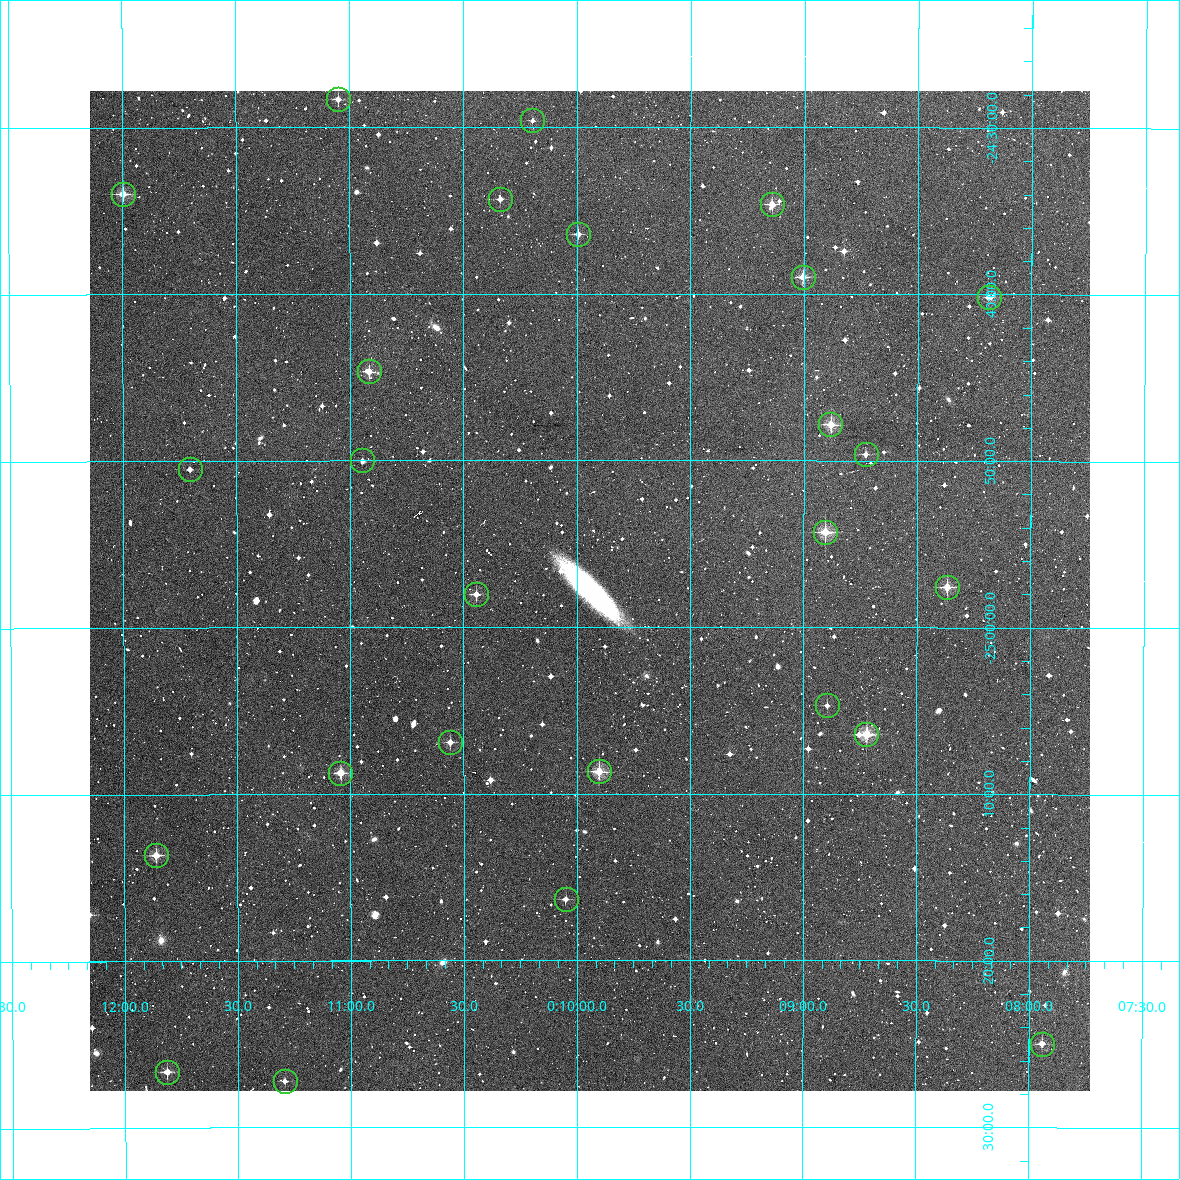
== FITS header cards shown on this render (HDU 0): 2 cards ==
NAXIS1  =                 1000 / Width of image
NAXIS2  =                 1000 / Height of image

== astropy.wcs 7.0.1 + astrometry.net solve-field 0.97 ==
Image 1000 x 1000 px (HDU 0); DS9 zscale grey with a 90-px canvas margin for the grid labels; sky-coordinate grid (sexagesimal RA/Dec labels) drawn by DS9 from the SOLVED WCS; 26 Tycho-2 reference stars matched to detected sources circled (green)
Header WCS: RA---TAN/DEC--TAN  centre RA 00:09:57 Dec -24:58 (2.49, -24.96 deg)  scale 3.6 arcsec/px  FOV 60.0' x 60.0'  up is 0 deg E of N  parity normal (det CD < 0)
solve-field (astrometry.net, Tycho-2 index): VERIFIED the header's WCS against the Tycho-2 star catalogue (verified at 4 index scales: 8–26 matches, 0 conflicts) and refined it, rather than solving blind
Solved WCS: RA---TAN-SIP/DEC--TAN-SIP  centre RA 00:09:57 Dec -24:58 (2.49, -24.96 deg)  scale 3.6 arcsec/px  FOV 60.0' x 60.0'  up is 0 deg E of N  parity normal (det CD < 0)
The solver's refit moves the header's centre by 1.8 arcsec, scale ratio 0.9998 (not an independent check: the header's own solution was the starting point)
Tycho-2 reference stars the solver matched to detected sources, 26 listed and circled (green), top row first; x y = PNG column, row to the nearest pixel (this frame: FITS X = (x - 90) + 1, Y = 1000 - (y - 91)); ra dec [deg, ICRS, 3 dp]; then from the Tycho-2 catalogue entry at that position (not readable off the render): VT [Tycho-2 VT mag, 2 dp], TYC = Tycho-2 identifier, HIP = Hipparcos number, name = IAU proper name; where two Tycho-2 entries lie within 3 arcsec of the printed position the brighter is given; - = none
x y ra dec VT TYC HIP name
338 99 2.763 -24.472 11.67 6412-661-1 - -
532 120 2.549 -24.494 12.52 6412-1042-1 - -
123 194 2.999 -24.566 10.46 6413-1081-1 - -
500 199 2.584 -24.572 12.41 6412-952-1 - -
772 204 2.286 -24.577 11.26 6412-728-1 - -
578 234 2.499 -24.607 11.74 6412-714-1 - -
803 277 2.251 -24.650 10.99 6412-841-1 - -
989 297 2.047 -24.670 11.91 6412-856-1 - -
369 371 2.729 -24.744 11.07 6412-637-1 - -
830 424 2.221 -24.797 10.41 6412-988-1 - -
866 454 2.182 -24.827 11.98 6412-1047-1 - -
362 460 2.736 -24.833 12.60 6412-643-1 - -
190 469 2.927 -24.842 12.63 6413-861-1 - -
825 532 2.226 -24.905 10.18 6412-1028-1 - -
947 587 2.092 -24.960 10.90 6412-1036-1 - -
476 594 2.611 -24.967 11.78 6412-1027-1 - -
827 705 2.224 -25.078 12.46 6415-1092-1 - -
866 734 2.180 -25.107 10.16 6415-1030-1 - -
450 742 2.640 -25.115 11.78 6415-990-1 - -
599 771 2.476 -25.145 10.37 6415-1101-1 - -
340 773 2.761 -25.145 10.91 6415-886-1 - -
156 855 2.965 -25.227 10.47 6416-656-1 - -
566 899 2.512 -25.272 12.47 6415-997-1 - -
1042 1044 1.985 -25.416 11.54 6415-1002-1 - -
167 1072 2.954 -25.444 11.19 6416-342-1 - -
285 1081 2.823 -25.454 12.05 6416-472-1 - -